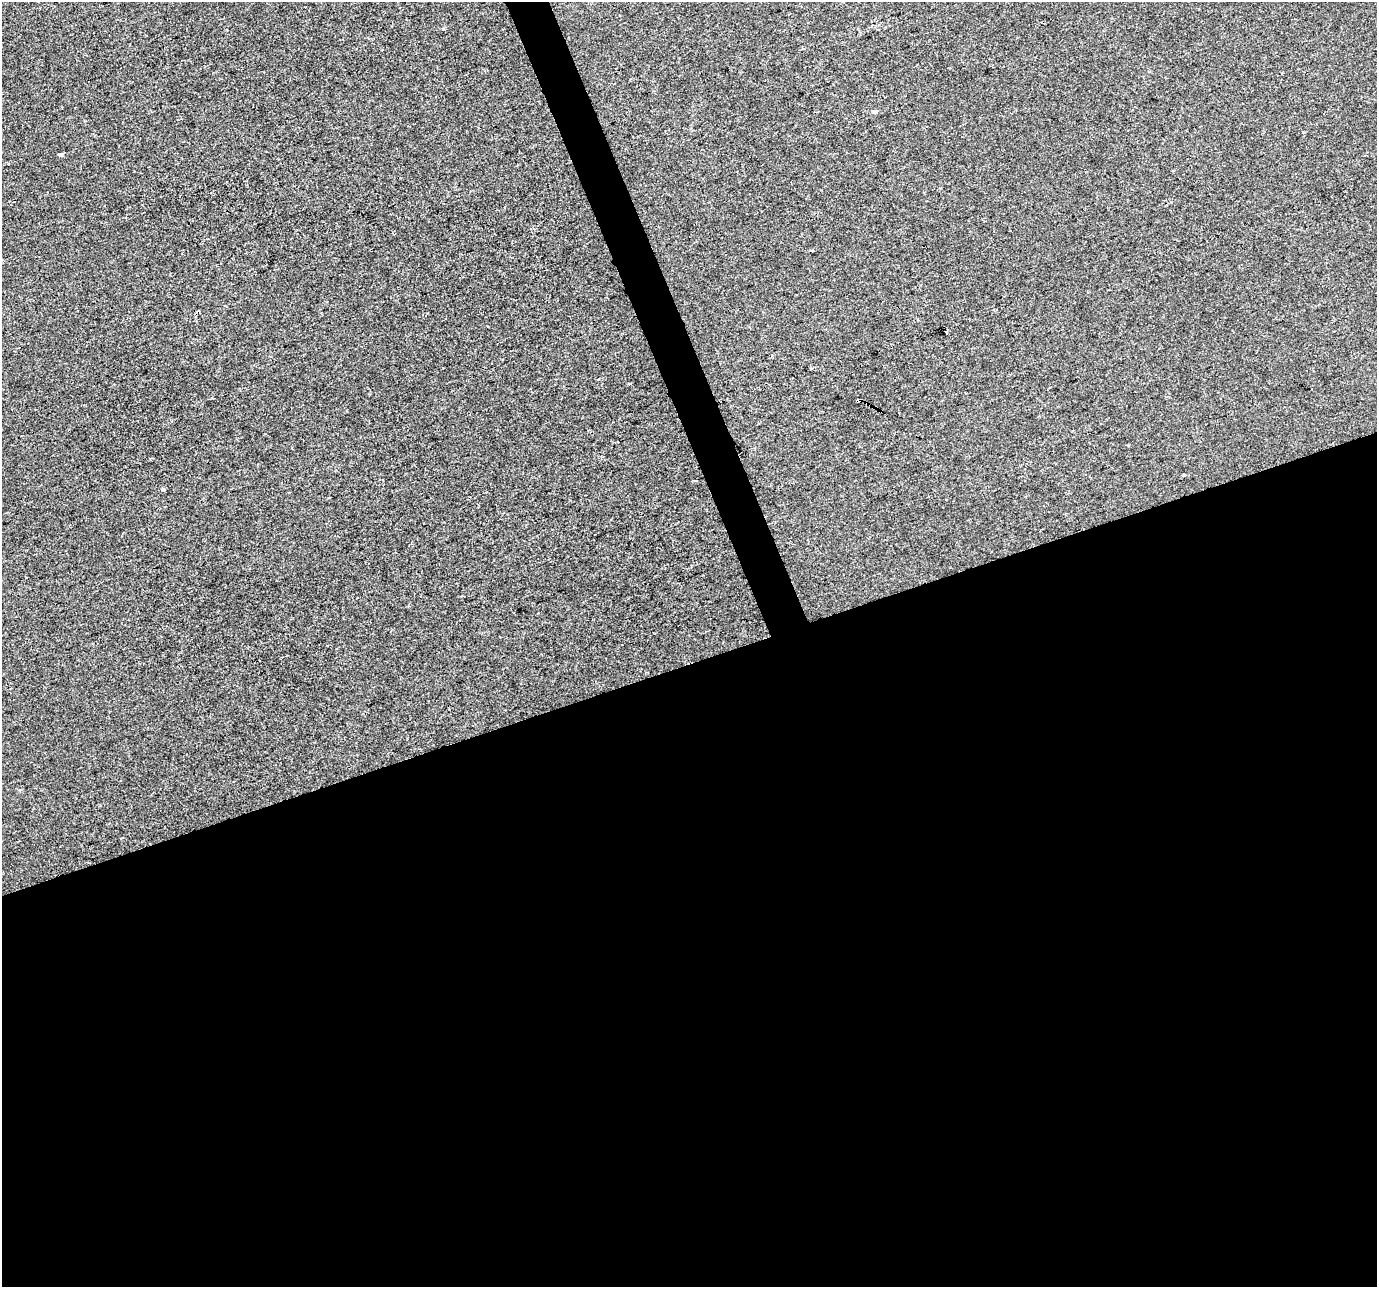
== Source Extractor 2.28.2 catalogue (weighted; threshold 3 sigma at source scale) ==
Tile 15 of 4 x 4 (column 3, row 4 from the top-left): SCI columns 2753-4127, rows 130-1414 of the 5503 x 5342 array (HDU 1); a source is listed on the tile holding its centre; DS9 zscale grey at full resolution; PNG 1379 x 1289 px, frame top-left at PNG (2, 2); no overlay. Shown black and unused: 50% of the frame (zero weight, under 2 of 3 exposures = <1% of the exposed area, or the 3 px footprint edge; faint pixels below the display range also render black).
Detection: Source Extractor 2.28.2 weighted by HDU 2 'WHT'; one run over the whole footprint, this tile lists its part. Background -2.12e-04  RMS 0.0042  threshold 0.0189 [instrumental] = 3 sigma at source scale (4.5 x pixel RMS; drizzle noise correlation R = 1.50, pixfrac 1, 0.0396/0.0396 arcsec/px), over >= 5 px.
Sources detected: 13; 4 cosmic-ray / hot-pixel residue — not listed; the other 9 listed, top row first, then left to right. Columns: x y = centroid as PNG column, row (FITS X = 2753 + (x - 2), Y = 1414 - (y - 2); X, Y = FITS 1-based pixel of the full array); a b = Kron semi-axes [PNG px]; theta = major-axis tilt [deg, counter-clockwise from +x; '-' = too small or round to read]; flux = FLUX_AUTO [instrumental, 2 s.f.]
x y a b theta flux
874 112 6 5 - 0.84
61 155 4 3 - 1.2
946 332 3 3 - 3.7
598 379 3 2 - 0.53
630 384 4 2 - 0.48
859 400 5 3 - 6.5
1184 475 5 3 - 0.62
695 480 3 3 - 0.74
163 489 3 3 - 2.7
Overlapping masked pixels (flux is a lower limit): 1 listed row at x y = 859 400